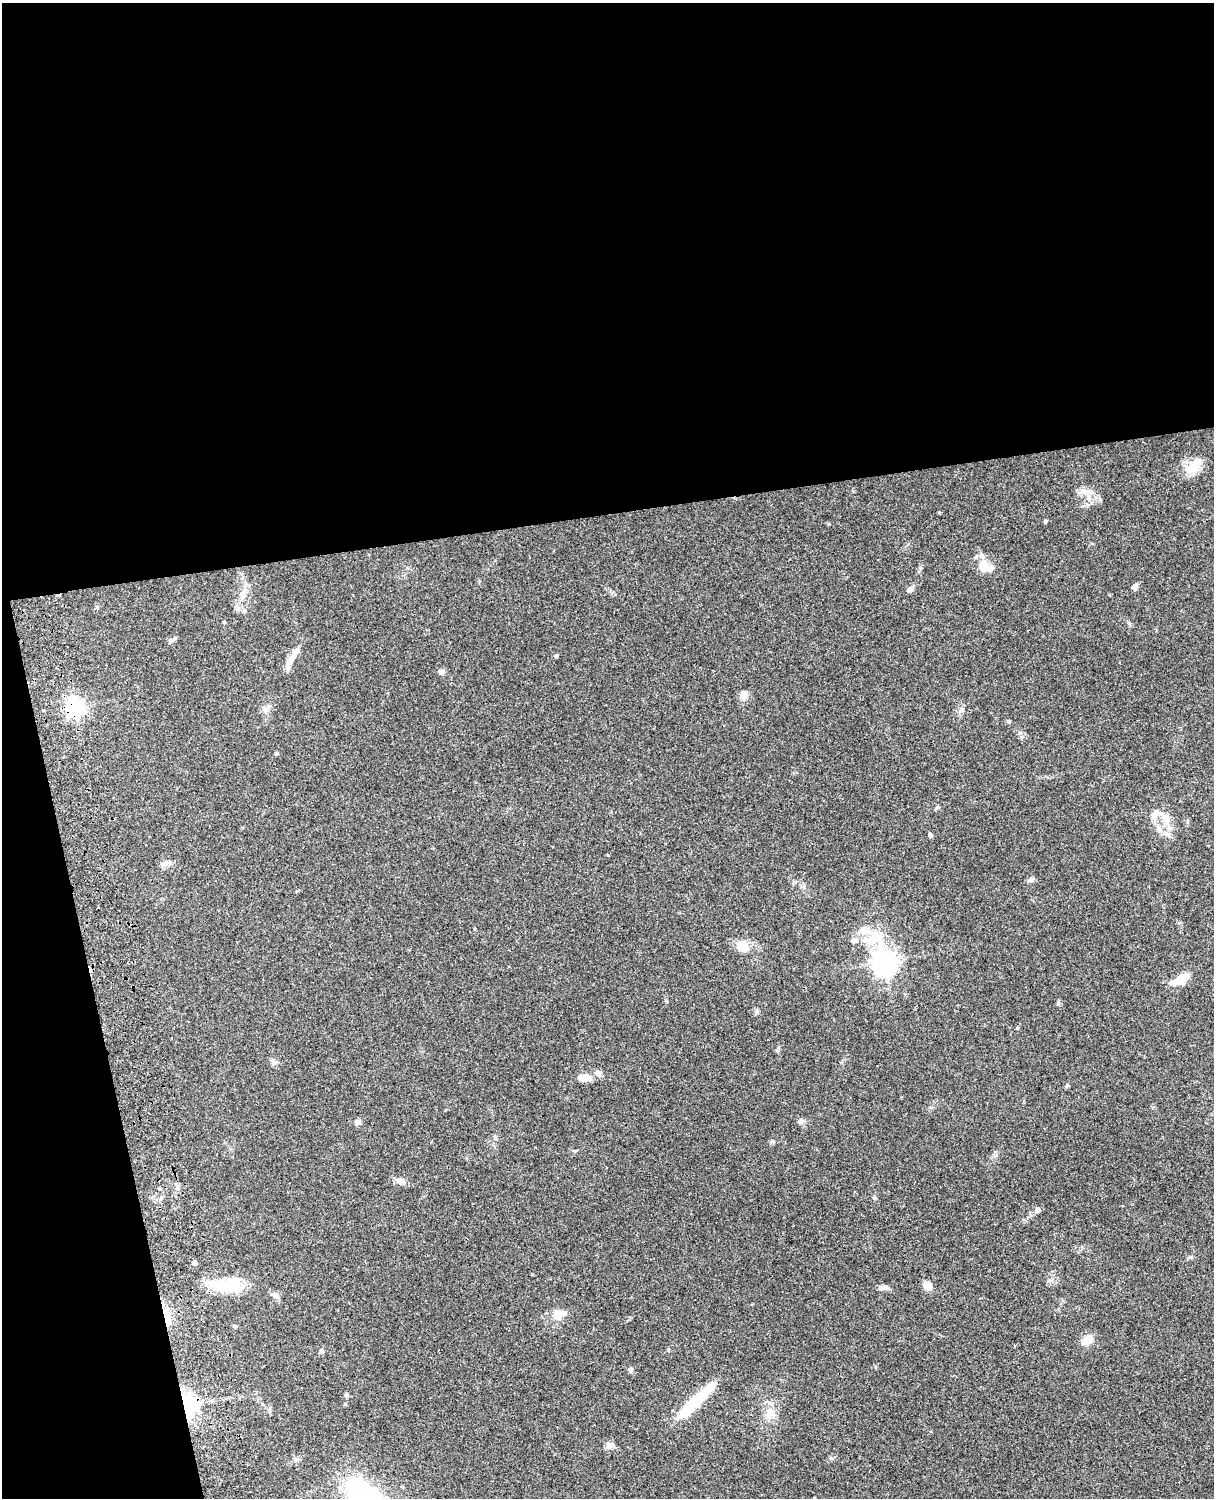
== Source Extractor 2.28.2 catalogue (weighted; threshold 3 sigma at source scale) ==
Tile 1 of 4 x 3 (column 1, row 1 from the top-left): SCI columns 121-1332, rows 3270-4765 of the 5088 x 4929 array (HDU 1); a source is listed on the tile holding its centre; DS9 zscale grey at full resolution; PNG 1216 x 1500 px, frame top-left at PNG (2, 3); no overlay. Shown black and unused: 39% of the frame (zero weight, under 3 of 4 exposures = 6% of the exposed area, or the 3 px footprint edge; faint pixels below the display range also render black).
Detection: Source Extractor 2.28.2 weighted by HDU 2 'WHT'; one run over the whole footprint, this tile lists its part. Background 0.076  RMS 0.0057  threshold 0.0257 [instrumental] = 3 sigma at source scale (4.5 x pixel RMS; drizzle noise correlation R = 1.50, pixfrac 1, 0.05/0.05 arcsec/px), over >= 5 px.
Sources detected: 54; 1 cosmic-ray / hot-pixel residue — not listed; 4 inside a brighter listed object's ellipse — not listed separately; the other 49 listed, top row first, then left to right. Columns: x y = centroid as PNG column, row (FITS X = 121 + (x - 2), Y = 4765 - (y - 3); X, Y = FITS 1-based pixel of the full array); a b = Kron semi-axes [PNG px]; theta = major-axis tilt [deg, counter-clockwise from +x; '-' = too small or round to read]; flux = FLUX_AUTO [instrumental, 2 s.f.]
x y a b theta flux
1194 466 25 12 47 11
1045 521 4 4 - 0.8
984 566 18 15 -76 7.7
1135 587 8 6 52 1.9
910 590 8 6 37 2
243 595 11 8 85 3.4
170 641 7 6 - 1.4
556 656 5 4 - 0.77
291 659 22 8 59 5.7
441 672 8 6 17 1.9
743 695 11 10 - 3.5
76 707 7 7 - 240
266 709 13 6 46 2.2
1009 721 4 4 - 0.99
276 754 6 4 6 0.67
937 808 6 4 21 0.74
1154 816 12 8 78 3.5
1166 819 19 10 -73 7.8
1159 830 9 6 -50 2.4
930 835 6 4 -63 0.88
1031 880 10 5 36 1.4
871 939 34 12 11 13
743 947 15 13 -41 8
885 962 8 8 - 480
1180 980 24 11 26 8.5
274 1063 9 7 3 1.6
598 1073 10 8 -28 2.4
585 1077 15 7 -7 5.8
801 1121 9 5 14 1.4
357 1122 8 7 - 1.5
773 1142 6 4 -19 0.79
401 1181 14 7 -23 2.9
874 1198 6 4 1 0.64
1037 1210 8 6 34 1.7
194 1263 4 4 - 2.3
227 1285 41 18 -3 20
927 1286 9 7 -51 6.2
883 1287 12 7 5 2.2
276 1296 10 7 -49 2.1
558 1314 15 12 46 6.2
234 1326 5 5 - 0.76
1087 1340 11 8 41 8
630 1370 6 6 - 1
347 1395 6 5 - 1.2
695 1402 47 8 44 36
188 1405 23 16 -78 40
770 1412 12 12 - 5.6
610 1445 8 8 - 3.1
296 1459 7 6 - 1.2
Overlapping masked pixels (flux is a lower limit): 2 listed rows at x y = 76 707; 188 1405
Unlisted compact peaks at least as high as the median listed source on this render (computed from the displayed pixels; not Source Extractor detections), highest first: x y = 804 887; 1058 1003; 756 1012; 1190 1257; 962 709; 829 524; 1020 733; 831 1458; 1067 1085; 668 1350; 1179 923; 224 622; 1129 623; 475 929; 777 1051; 1017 1028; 321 1351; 345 1404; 995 1155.